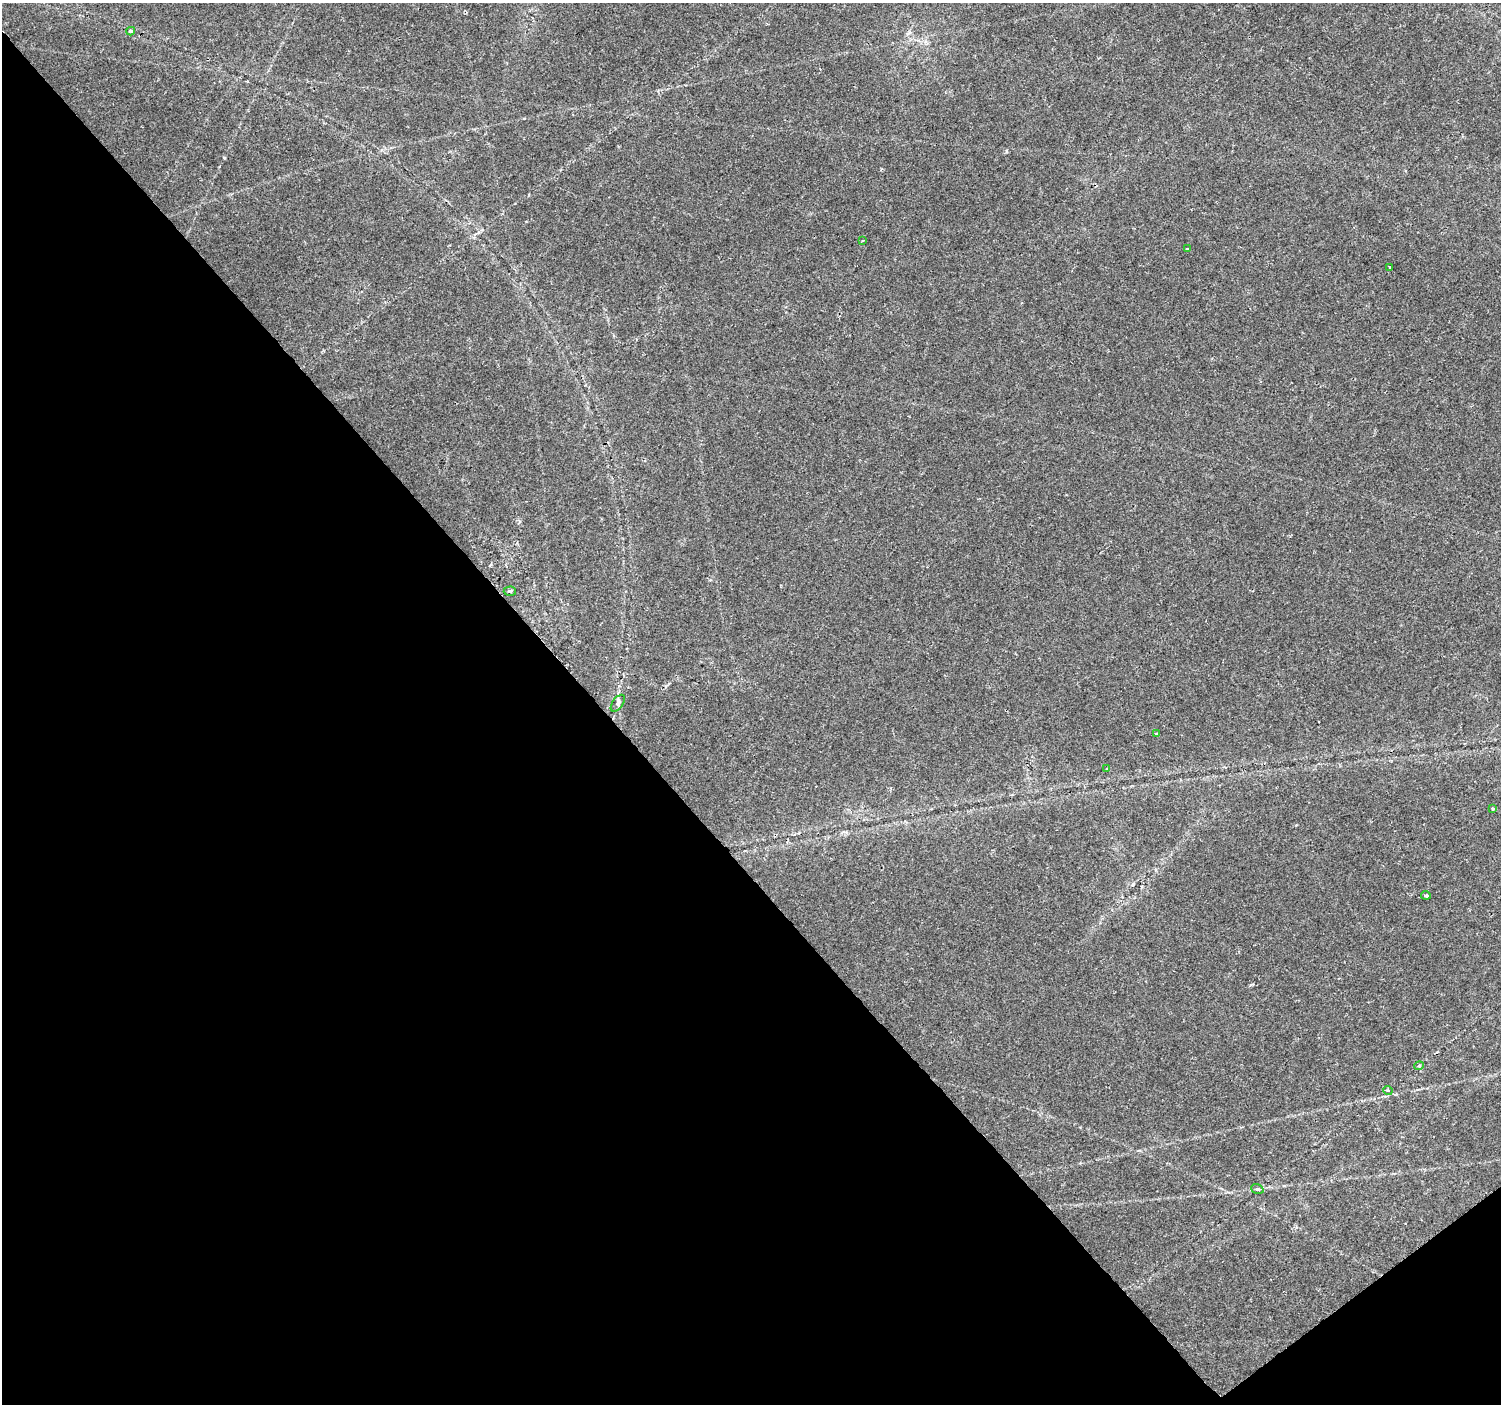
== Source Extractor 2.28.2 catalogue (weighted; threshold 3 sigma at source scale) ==
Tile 14 of 4 x 4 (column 2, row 4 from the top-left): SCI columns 1506-3004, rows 204-1605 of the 6001 x 5954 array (HDU 1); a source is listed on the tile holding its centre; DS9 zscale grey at full resolution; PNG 1503 x 1406 px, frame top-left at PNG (2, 3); each listed source drawn as its Kron ellipse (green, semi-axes under 4 px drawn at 4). Shown black and unused: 41% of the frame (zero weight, under 2 of 3 exposures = <1% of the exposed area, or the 3 px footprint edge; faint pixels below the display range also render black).
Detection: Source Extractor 2.28.2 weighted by HDU 2 'WHT'; one run over the whole footprint, this tile lists its part. Background 0.0407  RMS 0.0037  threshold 0.0164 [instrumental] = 3 sigma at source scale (4.5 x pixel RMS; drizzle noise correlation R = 1.50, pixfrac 1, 0.0396/0.0396 arcsec/px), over >= 5 px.
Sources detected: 13; all 13 listed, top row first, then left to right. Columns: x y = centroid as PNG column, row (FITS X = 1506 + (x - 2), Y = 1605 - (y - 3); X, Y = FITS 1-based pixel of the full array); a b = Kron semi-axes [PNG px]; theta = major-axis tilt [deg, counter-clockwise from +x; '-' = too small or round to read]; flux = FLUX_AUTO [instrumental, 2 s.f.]
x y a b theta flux
131 31 4 3 - 0.72
863 241 3 3 - 0.66
1187 249 3 3 - 0.41
1390 267 4 3 - 3.1
510 591 6 4 4 0.67
618 703 10 5 53 1
1156 734 4 2 - 0.28
1107 769 3 3 - 0.61
1493 809 3 3 - 0.87
1426 895 5 3 - 0.56
1419 1066 5 3 - 0.38
1388 1090 5 3 - 0.34
1257 1189 6 4 -19 0.67
Unlisted compact peaks at least as high as the median listed source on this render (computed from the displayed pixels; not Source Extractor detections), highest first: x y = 224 158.